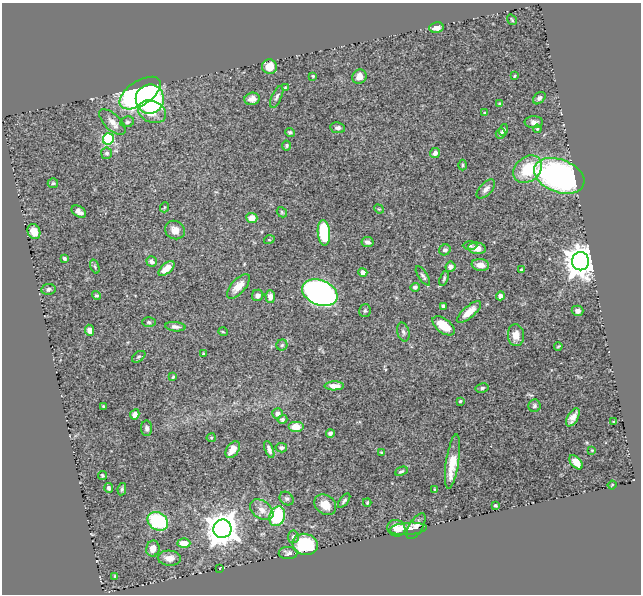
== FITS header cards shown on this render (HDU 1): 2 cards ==
NAXIS1  =                  639
NAXIS2  =                  592

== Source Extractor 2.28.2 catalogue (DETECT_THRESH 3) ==
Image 639 x 592 px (HDU 1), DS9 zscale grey, 1 PNG px = 1 image px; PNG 643 x 596 px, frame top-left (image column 1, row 592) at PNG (2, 3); each listed source drawn as its Kron ellipse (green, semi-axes under 4 px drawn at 4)
Background 0.362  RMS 0.017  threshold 0.0516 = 3 sigma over >= 5 px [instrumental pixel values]
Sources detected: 127; all 127 listed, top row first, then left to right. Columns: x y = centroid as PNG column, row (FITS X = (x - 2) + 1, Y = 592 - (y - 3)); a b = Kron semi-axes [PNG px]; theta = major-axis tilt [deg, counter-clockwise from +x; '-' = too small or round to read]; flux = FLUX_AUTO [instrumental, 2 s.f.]
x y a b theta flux
512 20 5 3 - 1.2
436 28 7 5 8 7.4
269 67 7 7 - 15
313 76 3 3 - 1.1
515 76 3 2 - 1.1
359 77 7 7 - 9.5
285 87 3 2 - 0.99
140 93 23 12 33 270
277 97 12 5 66 3.2
539 98 7 5 44 3.4
150 99 14 14 - 280
252 99 8 6 15 6.4
500 104 4 3 - 1.7
152 112 14 10 -24 30
485 113 3 3 - 1.3
112 122 16 8 -44 9.5
127 122 7 5 13 2.4
534 122 9 6 0 4.6
338 128 7 5 -9 3.4
537 129 4 3 - 1.1
503 130 6 4 75 2
290 132 5 4 - 2
501 134 5 4 - 2.3
108 139 6 5 - 100
287 146 5 4 - 1.5
107 153 5 5 - 2.7
435 153 5 4 - 4.7
462 165 5 3 - 1.3
528 169 16 12 40 44
559 176 26 16 -21 320
53 183 5 5 - 1.6
486 189 12 6 46 5.1
165 207 5 3 - 0.99
379 209 5 4 - 1.2
79 212 8 5 -31 5.1
282 212 6 4 -48 1.5
252 218 5 5 - 10
175 230 10 9 - 9.4
34 232 8 6 -63 11
324 233 13 6 -85 71
269 240 5 3 - 0.89
367 242 6 5 - 4.2
470 246 7 4 -1 1.8
477 248 9 6 -7 10
445 250 6 5 - 3.8
64 258 4 3 - 2.1
580 261 9 8 - 2100
152 262 5 5 - 3.8
480 265 9 6 -8 9.7
95 266 7 4 -71 1.8
450 267 5 5 - 4
166 269 10 5 40 9.5
521 270 4 3 - 1.8
363 272 4 4 - 7
423 276 11 4 -56 3
444 278 8 3 71 1.8
238 286 15 7 48 12
415 287 5 4 - 3.4
49 289 7 5 8 2.8
320 293 18 12 -22 580
96 295 4 4 - 1.8
258 295 6 5 - 4.1
500 296 4 4 - 5.7
270 297 6 4 -88 6.2
443 306 4 3 - 3.4
365 311 6 6 - 2.2
577 311 6 5 - 3.9
469 312 15 5 41 13
149 322 7 4 -1 2.1
444 326 13 7 -38 21
175 327 10 4 -5 3.9
89 330 5 4 - 6.9
223 332 5 3 - 1.1
403 332 9 6 -75 3.2
516 335 11 8 -86 12
282 345 5 5 - 1.8
558 346 4 3 - 1
203 354 3 2 - 1
139 357 7 4 36 2.2
173 377 3 3 - 1.4
334 386 10 4 1 7.6
482 388 6 4 10 2
460 401 4 4 - 1.3
103 406 4 3 - 1.4
534 406 6 6 - 2.3
277 413 5 5 - 3.6
135 414 5 4 - 6.4
573 417 10 5 59 6.7
282 419 5 4 - 2.6
614 422 4 3 - 1.1
296 427 8 5 0 12
147 428 8 5 -89 3.3
330 433 4 3 - 2.4
211 438 4 4 - 1.4
281 448 6 4 -13 2.5
233 450 9 6 54 13
269 450 9 4 -69 3.9
592 450 3 3 - 0.91
381 453 3 2 - 1.3
452 462 27 6 81 19
576 462 8 5 -51 14
401 471 7 4 24 1.7
102 475 4 4 - 1.6
612 485 4 2 - 0.87
109 488 5 4 - 2.7
122 489 6 4 80 2.1
435 490 4 2 - 1.6
287 499 7 6 - 2.6
344 501 8 3 52 2.4
367 502 4 3 - 1.2
325 505 12 9 -38 14
495 505 3 3 - 1.5
262 510 13 9 -36 10
277 516 10 7 68 78
158 521 11 8 -34 88
416 526 14 6 59 6.4
396 528 9 8 - 11
222 529 9 9 - 2300
408 529 18 6 4 11
293 537 6 5 - 3.2
184 543 6 5 - 19
305 544 13 10 -15 67
153 549 8 6 77 11
288 553 9 6 1 4.2
169 558 11 7 -3 12
220 568 3 2 - 0.59
115 576 3 3 - 1.5